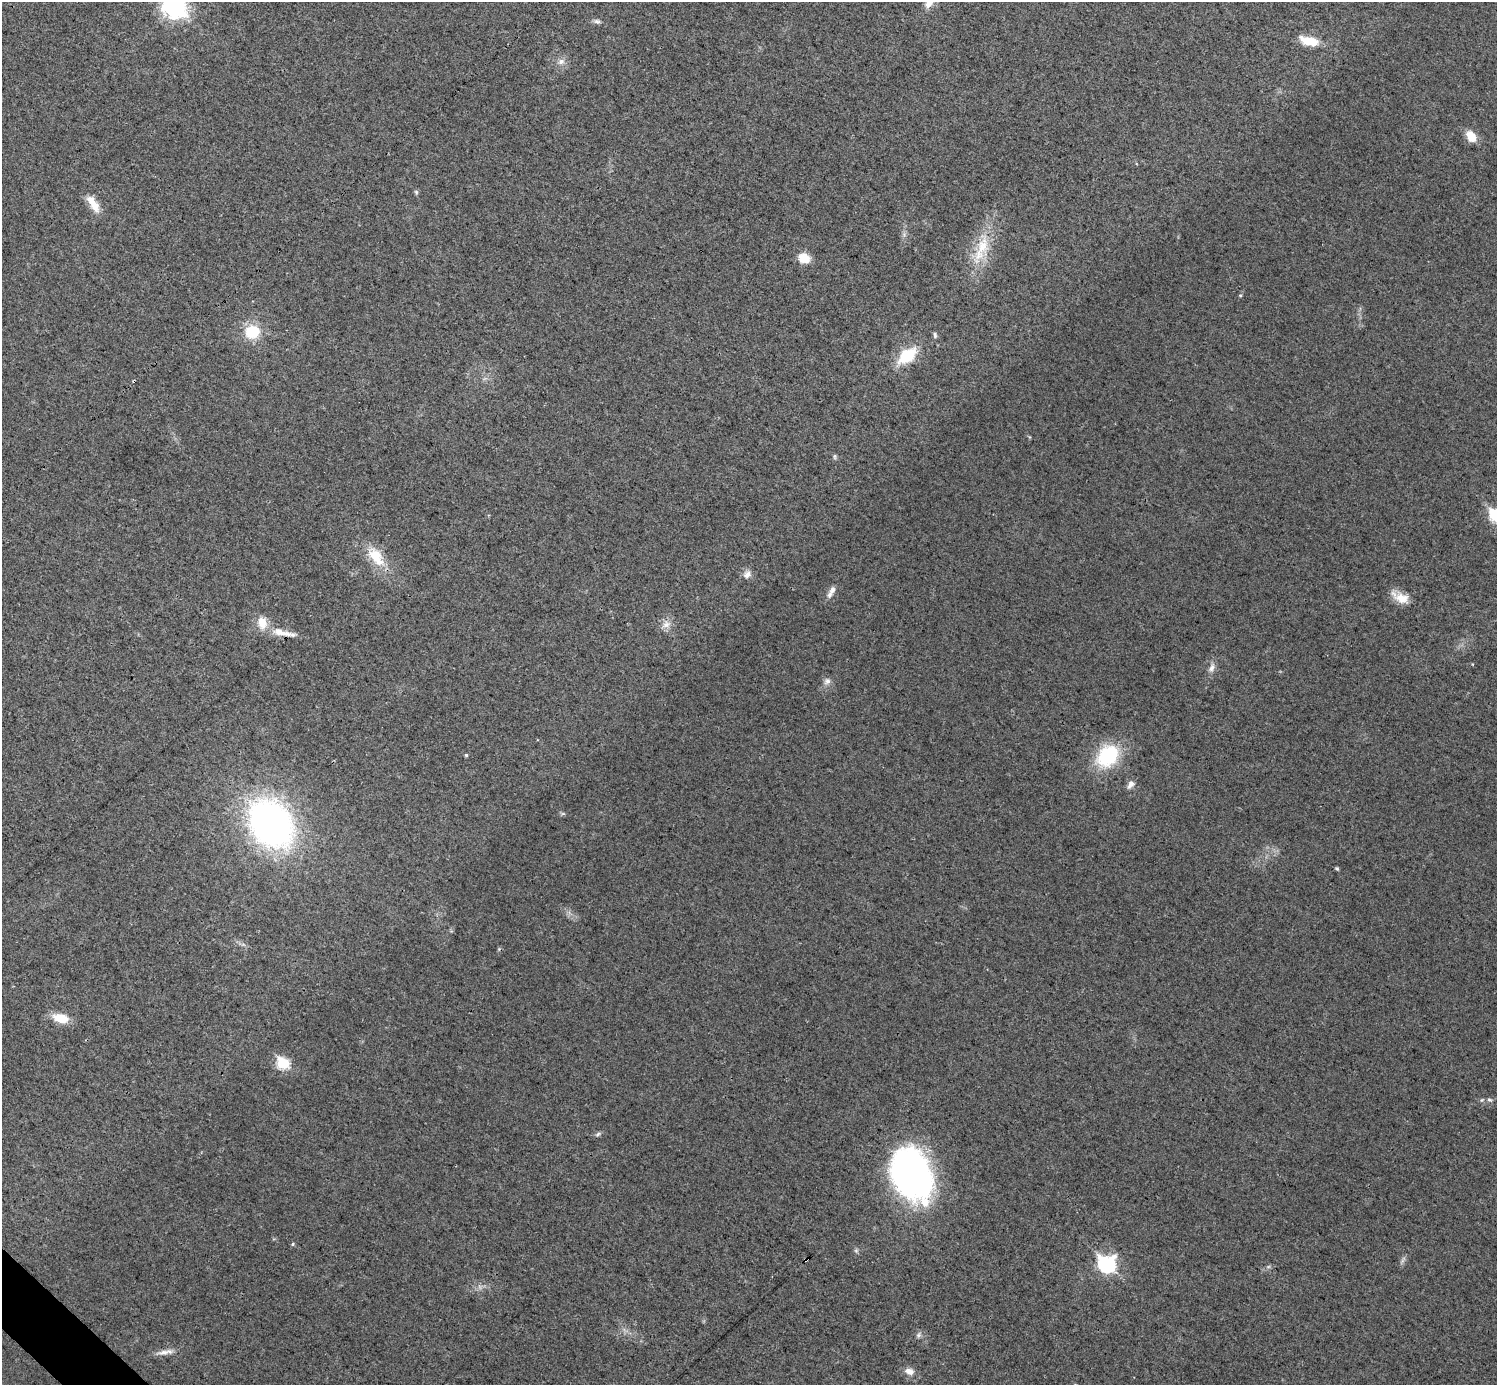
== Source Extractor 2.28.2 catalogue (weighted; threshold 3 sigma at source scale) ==
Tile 7 of 4 x 4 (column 3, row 2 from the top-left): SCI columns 2989-4483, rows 2919-4301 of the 5979 x 5979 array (HDU 1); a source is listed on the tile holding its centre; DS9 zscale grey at full resolution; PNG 1499 x 1387 px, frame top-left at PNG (2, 2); no overlay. Shown black and unused: <1% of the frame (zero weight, under 3 of 4 exposures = <1% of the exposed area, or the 3 px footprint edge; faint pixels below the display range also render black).
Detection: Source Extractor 2.28.2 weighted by HDU 2 'WHT'; one run over the whole footprint, this tile lists its part. Background 0.0162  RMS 0.0049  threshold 0.022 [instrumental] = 3 sigma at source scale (4.5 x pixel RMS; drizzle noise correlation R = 1.50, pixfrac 1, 0.05/0.05 arcsec/px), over >= 5 px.
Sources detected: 48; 1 too faint to see at this stretch — not listed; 1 inside a brighter listed object's ellipse — not listed separately; the other 46 listed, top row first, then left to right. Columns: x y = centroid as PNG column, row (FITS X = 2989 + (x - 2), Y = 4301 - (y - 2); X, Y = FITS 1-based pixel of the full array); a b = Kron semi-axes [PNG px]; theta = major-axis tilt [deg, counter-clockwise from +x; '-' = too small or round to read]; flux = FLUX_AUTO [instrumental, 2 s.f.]
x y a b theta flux
929 3 15 10 54 4.2
174 6 10 8 -44 340
597 21 10 6 -14 1.5
1309 41 22 10 -14 10
561 62 10 8 17 2.7
1471 136 13 9 -57 7.1
416 192 6 5 - 0.8
93 204 24 9 -57 7.3
904 234 7 5 -48 1.1
981 249 53 17 71 21
804 258 14 11 -22 7.3
1240 295 5 4 - 0.59
252 332 16 15 - 16
935 335 9 5 -82 1
907 356 18 10 37 24
134 381 3 3 - 0.66
1030 437 6 3 -70 0.47
835 456 7 5 85 0.83
1496 516 8 6 -42 51
376 557 31 17 -53 14
747 574 12 10 42 2.9
832 590 13 8 68 2.9
1400 598 22 11 -26 7.8
666 624 14 10 33 3.8
282 633 35 8 -13 7.7
1472 664 3 3 - 0.41
1212 668 14 8 69 2.9
827 681 9 8 - 2.3
466 755 4 4 - 0.7
1108 756 23 17 48 38
1131 784 11 7 50 2.5
563 814 7 4 -18 0.77
271 824 42 32 -56 220
1337 869 4 3 - 0.78
61 1018 14 9 -17 12
283 1063 7 6 - 39
1482 1100 6 5 - 0.79
1489 1100 7 4 -18 0.92
598 1134 8 4 28 1.1
911 1174 42 30 -68 220
292 1244 4 3 - 0.86
806 1260 4 3 - 2.8
1106 1264 9 8 - 120
918 1335 8 5 74 1.2
165 1352 24 6 8 3.7
909 1371 12 8 -21 3.7
Overlapping masked pixels (flux is a lower limit): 2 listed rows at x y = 134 381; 806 1260
Isophote crosses this tile's border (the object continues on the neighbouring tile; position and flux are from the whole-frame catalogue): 3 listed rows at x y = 929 3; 174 6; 1496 516